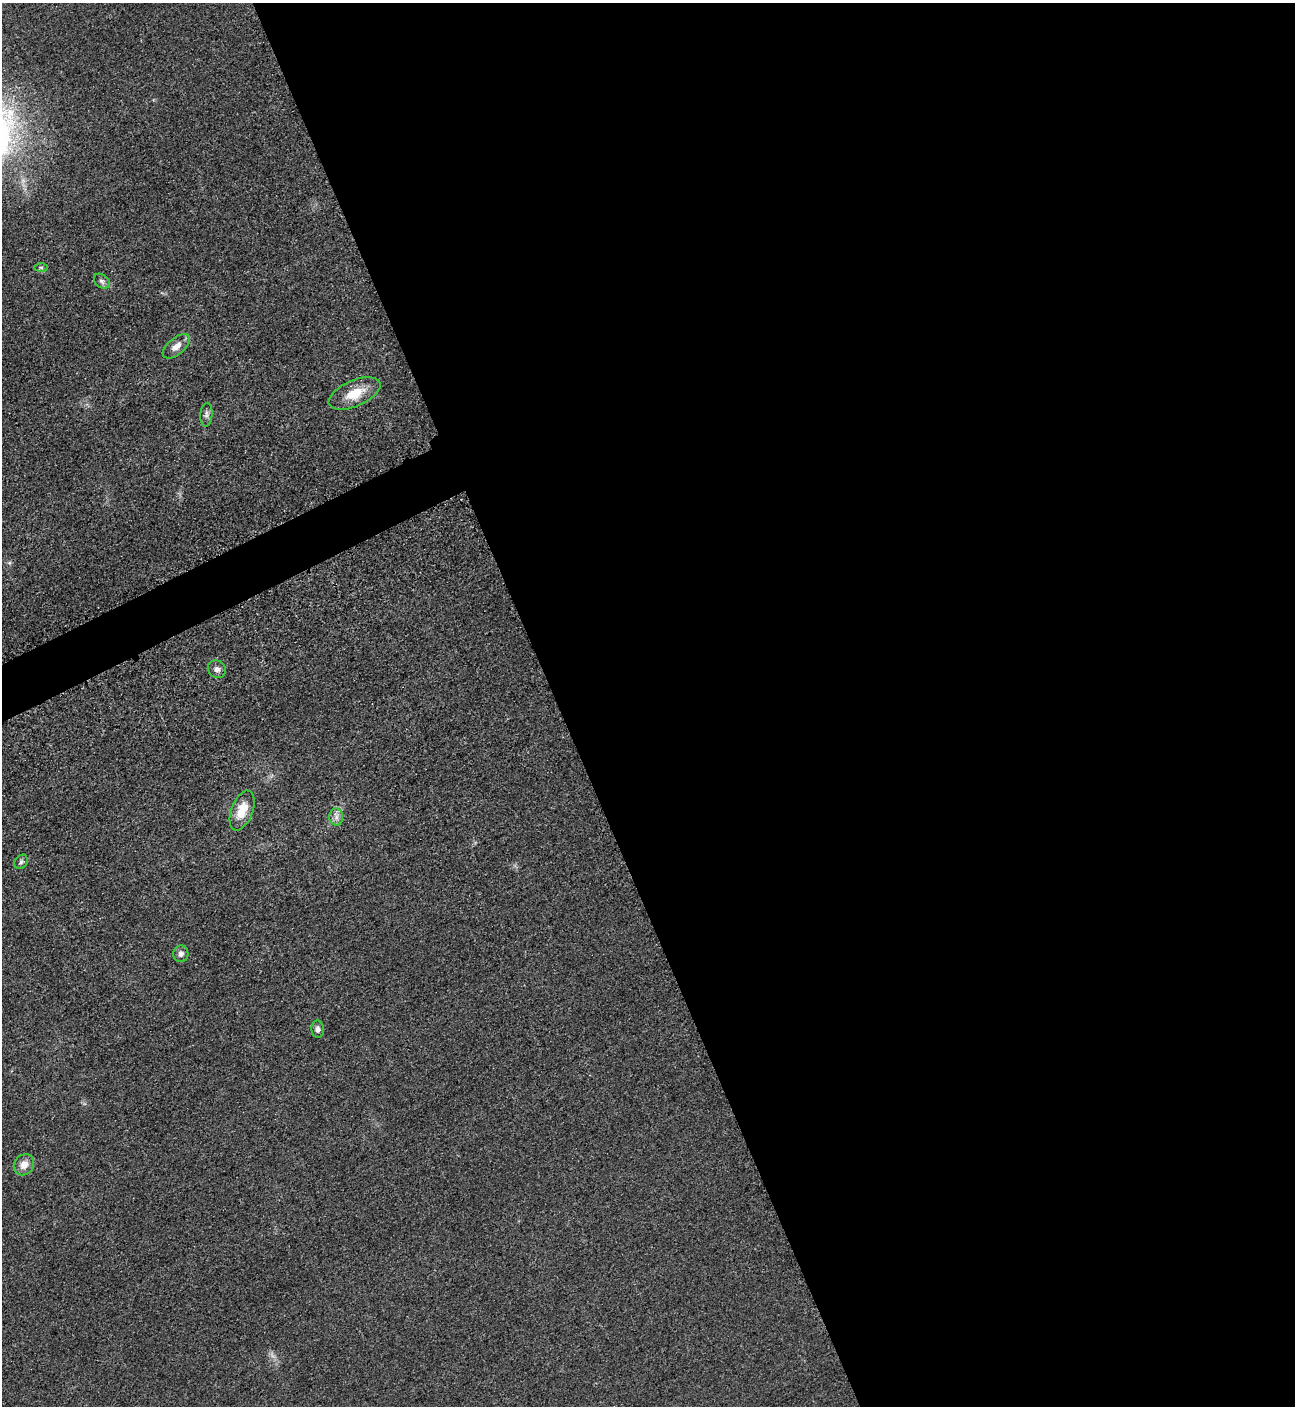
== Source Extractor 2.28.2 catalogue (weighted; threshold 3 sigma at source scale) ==
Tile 8 of 4 x 4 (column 4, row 2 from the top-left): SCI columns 4181-5473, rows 2873-4276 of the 5669 x 5701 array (HDU 1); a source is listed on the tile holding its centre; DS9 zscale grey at full resolution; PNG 1297 x 1408 px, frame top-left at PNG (2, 3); each listed source drawn as its Kron ellipse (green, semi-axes under 4 px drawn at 4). Shown black and unused: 59% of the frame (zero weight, under 3 of 5 exposures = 4% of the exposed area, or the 3 px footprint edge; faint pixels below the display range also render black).
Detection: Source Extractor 2.28.2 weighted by HDU 2 'WHT'; one run over the whole footprint, this tile lists its part. Background 0.0193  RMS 0.0052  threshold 0.0234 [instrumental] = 3 sigma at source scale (4.5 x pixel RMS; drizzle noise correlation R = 1.50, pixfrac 1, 0.05/0.05 arcsec/px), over >= 5 px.
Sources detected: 12; all 12 listed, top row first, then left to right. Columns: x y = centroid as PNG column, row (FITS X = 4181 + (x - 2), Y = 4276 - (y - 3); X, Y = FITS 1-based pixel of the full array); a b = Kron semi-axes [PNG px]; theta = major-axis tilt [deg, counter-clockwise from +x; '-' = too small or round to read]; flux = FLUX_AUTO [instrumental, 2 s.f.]
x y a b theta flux
41 267 7 4 -1 0.86
102 281 9 6 -41 1.6
176 346 16 8 39 4.5
355 393 28 13 24 12
206 415 12 6 86 1.8
217 669 9 8 - 2.2
242 810 21 10 69 9.8
336 817 8 7 - 2.3
21 862 8 6 52 1.2
181 954 8 7 - 2.1
318 1029 8 6 -88 1.9
24 1165 11 9 55 4.5